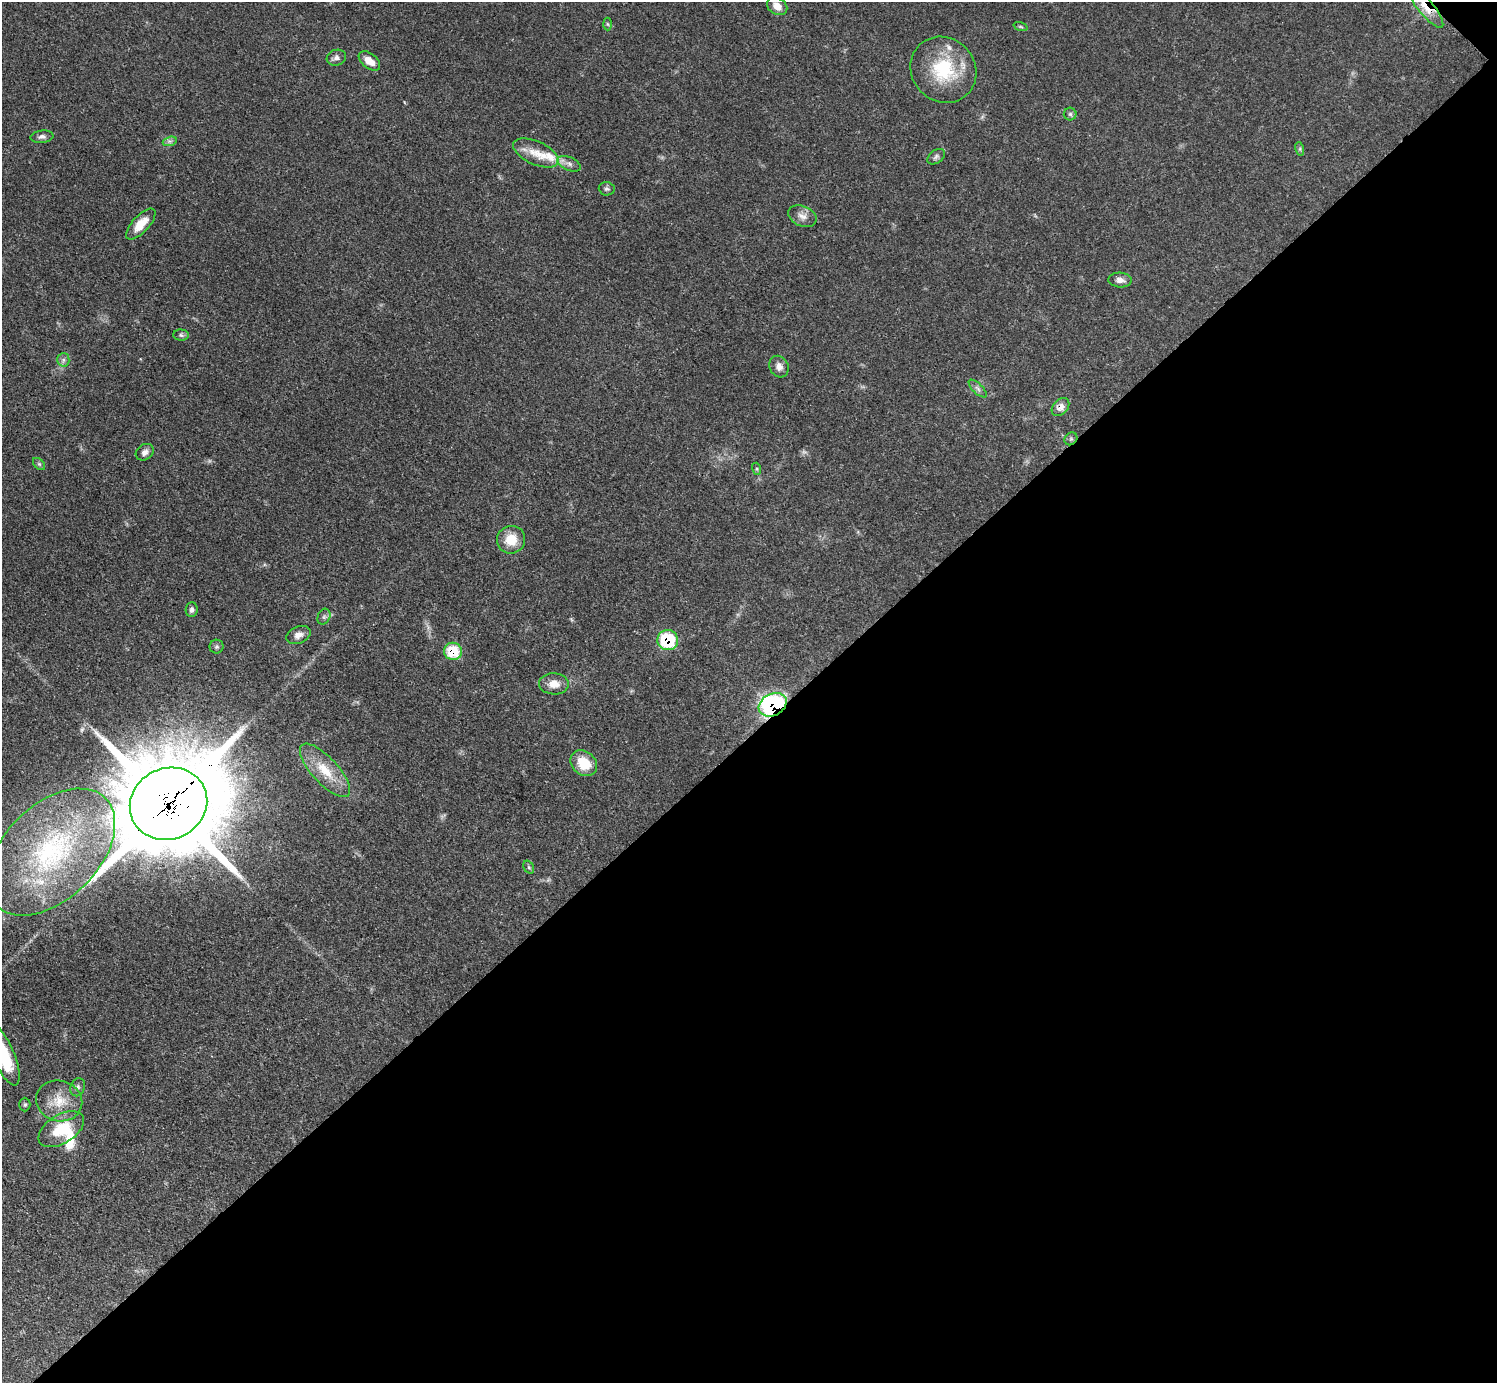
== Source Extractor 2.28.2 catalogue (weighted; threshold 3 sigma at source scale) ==
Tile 12 of 4 x 4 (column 4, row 3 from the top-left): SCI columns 4495-5989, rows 1689-3069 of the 5993 x 5993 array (HDU 1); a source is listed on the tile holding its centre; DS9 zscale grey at full resolution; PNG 1499 x 1385 px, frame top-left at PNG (2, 2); each listed source drawn as its Kron ellipse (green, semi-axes under 4 px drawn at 4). Shown black and unused: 47% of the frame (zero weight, under 3 of 5 exposures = <1% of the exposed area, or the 3 px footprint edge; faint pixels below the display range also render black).
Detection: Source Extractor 2.28.2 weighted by HDU 2 'WHT'; one run over the whole footprint, this tile lists its part. Background 0.0506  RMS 0.0052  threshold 0.0236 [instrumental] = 3 sigma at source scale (4.5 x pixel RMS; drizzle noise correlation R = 1.50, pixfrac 1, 0.05/0.05 arcsec/px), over >= 5 px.
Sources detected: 50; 1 inside a brighter object's white glare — neither listed nor drawn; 3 inside a brighter listed object's ellipse — not listed separately; the other 46 listed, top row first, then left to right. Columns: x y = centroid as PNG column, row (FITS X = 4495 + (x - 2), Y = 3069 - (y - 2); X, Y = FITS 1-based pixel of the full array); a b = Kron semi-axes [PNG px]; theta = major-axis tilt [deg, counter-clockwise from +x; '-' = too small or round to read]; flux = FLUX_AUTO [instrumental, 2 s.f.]
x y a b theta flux
777 6 11 8 -33 4.6
1425 7 26 7 -50 11
608 24 6 4 -87 0.72
1021 27 7 3 -19 0.59
336 58 10 8 17 2.1
369 61 12 7 -38 5.6
943 70 34 31 -47 33
1070 114 6 6 - 1.1
42 137 11 6 7 1.8
170 141 7 4 17 1.4
1300 149 7 4 -73 0.93
536 153 24 11 -24 9.8
936 157 10 6 37 1.6
569 164 12 6 -23 2.6
607 189 8 6 -5 1.2
802 216 15 10 -23 3.9
141 224 19 8 47 8.1
1120 280 12 7 -3 3
181 335 8 5 -2 1.2
63 360 6 6 - 1.6
779 367 11 9 -61 3
978 389 11 5 -45 1.7
1060 407 10 7 48 3.9
1071 439 7 5 44 1.1
145 452 9 7 38 2.3
39 464 7 4 -45 0.91
757 469 6 4 -72 0.75
511 540 14 13 - 10
192 609 7 6 - 1.6
324 617 8 6 69 1.4
298 635 13 8 21 3.6
668 640 10 10 - 27
216 647 7 7 - 1.2
453 651 9 8 - 17
554 684 15 10 -1 5.7
773 705 15 11 27 110
584 763 14 11 -41 13
325 770 34 13 -47 14
168 804 39 35 25 7900
51 852 76 47 45 100
529 867 7 5 -59 0.82
3 1055 33 11 -67 25
78 1087 9 7 68 1.7
59 1101 23 20 -15 13
25 1104 7 5 89 0.95
61 1129 25 14 32 17
Overlapping masked pixels (flux is a lower limit): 6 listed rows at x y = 1425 7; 1060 407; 668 640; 453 651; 773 705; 168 804
Isophote crosses this tile's border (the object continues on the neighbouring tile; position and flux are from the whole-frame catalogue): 2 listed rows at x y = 1425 7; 3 1055